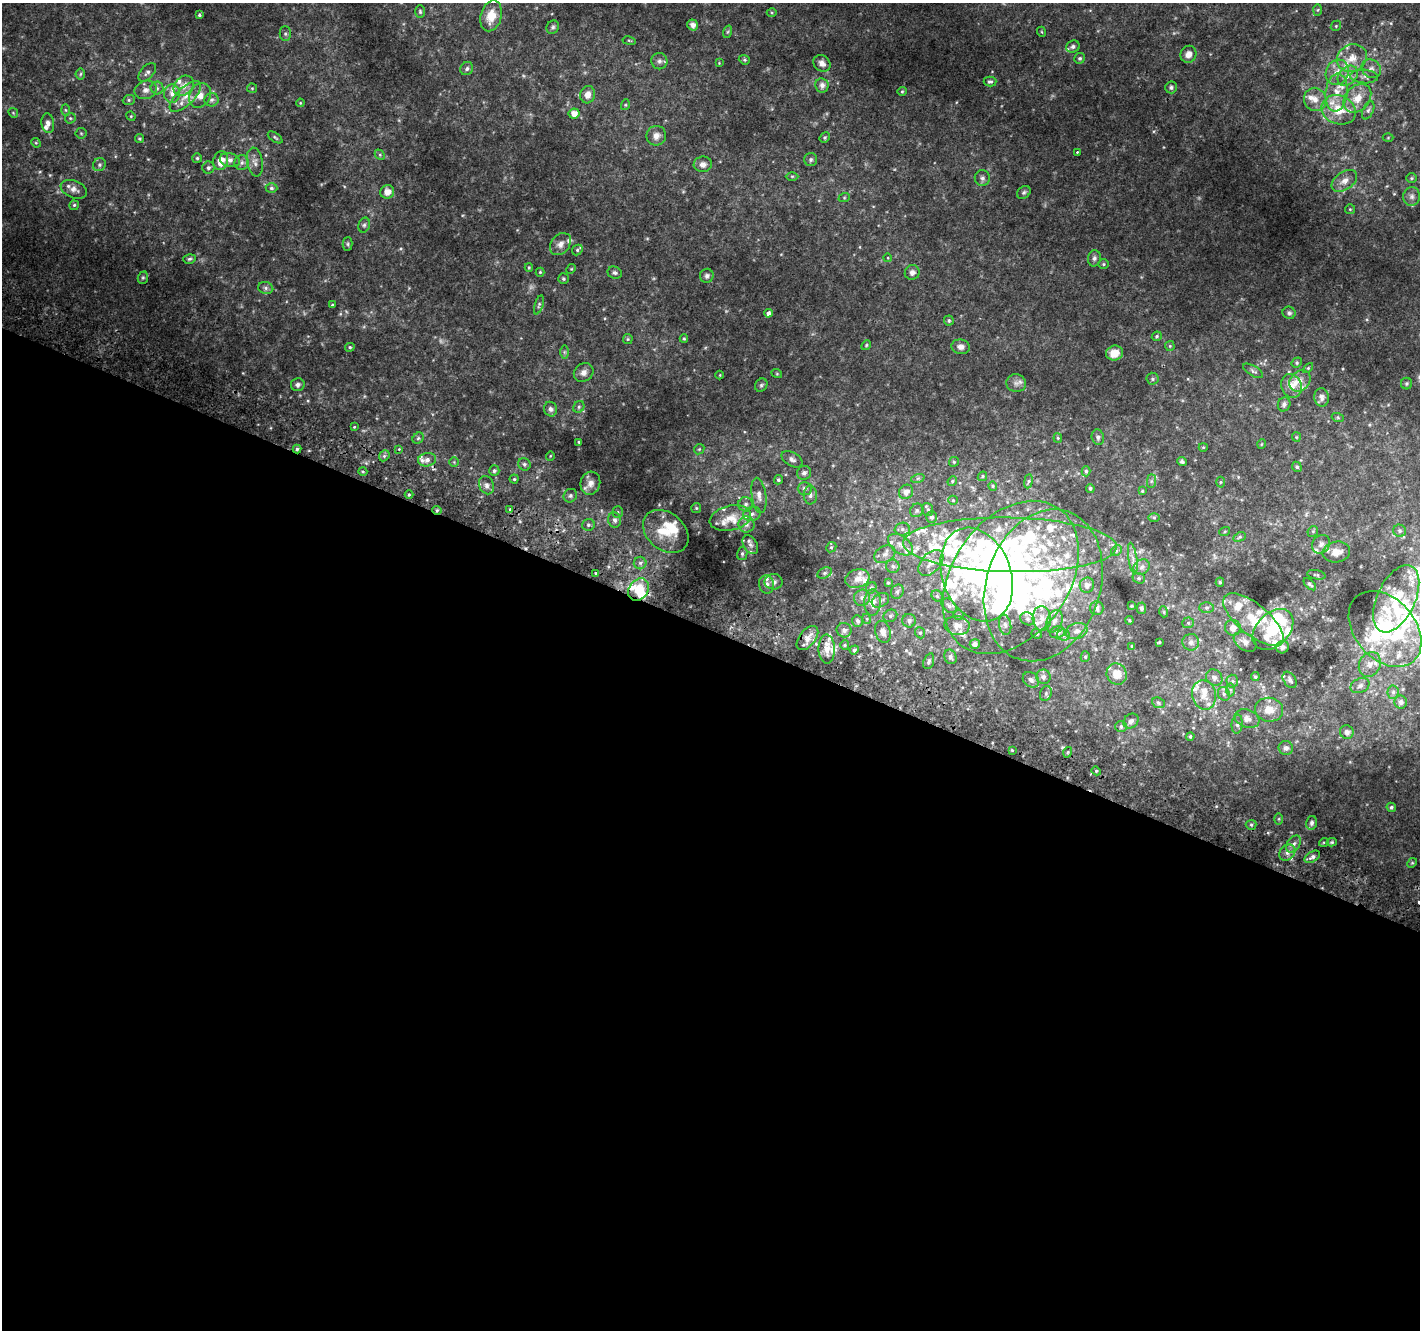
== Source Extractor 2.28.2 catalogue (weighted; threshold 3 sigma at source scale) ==
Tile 14 of 4 x 4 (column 2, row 4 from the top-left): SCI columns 1453-2870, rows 310-1637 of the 5725 x 5871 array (HDU 1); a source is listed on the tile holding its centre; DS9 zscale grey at full resolution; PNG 1422 x 1332 px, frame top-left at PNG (2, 3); each listed source drawn as its Kron ellipse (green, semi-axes under 4 px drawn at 4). Shown black and unused: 53% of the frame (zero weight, under 2 of 3 exposures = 2% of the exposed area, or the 3 px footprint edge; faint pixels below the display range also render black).
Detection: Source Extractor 2.28.2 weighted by HDU 2 'WHT'; one run over the whole footprint, this tile lists its part. Background 0.0861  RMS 0.012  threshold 0.0527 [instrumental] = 3 sigma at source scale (4.5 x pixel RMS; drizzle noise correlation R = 1.50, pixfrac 1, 0.0396/0.0396 arcsec/px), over >= 5 px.
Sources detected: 415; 4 too faint to see at this stretch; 7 inside a brighter object's white glare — neither listed nor drawn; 92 inside a brighter listed object's ellipse — not listed separately; the other 312 listed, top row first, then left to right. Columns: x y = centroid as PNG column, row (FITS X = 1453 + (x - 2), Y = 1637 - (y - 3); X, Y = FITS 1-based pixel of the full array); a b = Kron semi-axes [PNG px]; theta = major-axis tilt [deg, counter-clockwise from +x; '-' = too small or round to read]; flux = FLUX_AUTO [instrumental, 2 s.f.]
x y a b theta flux
1318 10 6 4 88 1.4
420 11 6 5 - 1.8
772 12 5 3 - 1.1
199 15 3 3 - 1.4
491 16 15 10 75 17
693 25 6 5 - 6
1336 26 5 4 - 1.4
553 27 7 6 - 2.4
727 32 6 4 70 1.6
1042 32 5 3 - 1
285 34 7 5 -90 2.4
629 41 7 3 -9 1.3
1073 47 7 6 - 3.2
1188 54 9 8 - 7
1080 58 6 5 - 2.2
1352 58 15 13 30 16
744 60 6 4 -20 1.4
659 61 8 8 - 3.9
719 63 4 3 - 0.81
822 63 9 7 -43 6
467 69 7 6 - 2.8
1371 69 10 9 - 5.9
147 72 11 6 48 4
1337 72 13 11 62 13
80 74 5 5 - 1.7
1348 76 11 8 43 8
1364 76 14 7 -4 5.9
990 82 6 5 - 2.2
822 85 7 6 - 5.5
184 86 11 8 45 9.9
1171 87 6 6 - 2.5
157 88 6 6 - 3.1
252 88 5 5 - 1.3
146 90 11 9 18 6.7
902 91 5 4 - 1.4
1336 93 19 11 84 17
172 94 9 8 - 6.9
200 95 13 10 61 10
588 95 9 7 73 7.3
185 96 20 8 45 14
1357 98 16 12 47 18
1315 99 12 11 - 10
129 100 6 5 - 1.8
211 100 7 6 - 3.3
300 103 4 3 - 0.95
625 105 5 3 - 1.1
66 110 6 4 -88 1.3
1339 110 17 14 -22 26
1368 110 10 5 65 3.2
13 113 5 4 - 1.3
574 114 5 5 - 9
131 116 5 4 - 1.4
70 118 5 5 - 1.7
48 123 10 6 -81 4.7
81 133 5 5 - 1.5
656 136 10 9 - 7
275 137 8 4 -35 1.8
825 138 5 4 - 1.6
1388 138 5 3 - 0.94
139 139 4 4 - 1.8
36 143 5 4 - 1.3
1077 152 3 2 - 1.1
380 155 6 4 -47 1.6
197 158 5 5 - 1.8
230 160 10 7 -15 5.3
811 160 6 6 - 2.5
221 161 9 7 74 14
255 162 14 8 -80 6.2
242 163 7 7 - 3.7
703 164 9 8 - 5.9
99 165 7 6 - 2.9
208 168 6 6 - 3
792 176 6 4 0 1.2
982 178 7 7 - 3.5
1411 178 5 5 - 1.5
1344 181 14 9 35 8.7
271 188 6 4 -1 2.2
74 189 14 8 -21 6.8
387 192 7 6 - 9.4
1024 192 7 5 39 2.4
1412 196 9 8 - 4.9
844 198 6 4 19 1.3
74 205 5 4 - 1.6
1350 209 5 5 - 1.3
364 225 7 5 74 2.3
348 244 6 5 - 1.8
560 244 12 9 49 7
577 250 6 4 48 1.8
888 258 4 3 - 0.81
1094 258 8 6 85 2.9
189 259 6 4 15 2
1104 264 5 5 - 1.4
529 267 4 4 - 1.1
571 269 5 4 - 1.1
540 272 4 4 - 1.3
912 272 7 7 - 4.4
615 273 7 6 - 2.7
707 276 7 7 - 3
143 278 6 5 - 1.6
563 279 5 5 - 1.7
266 288 7 6 - 3
332 305 3 3 - 1.3
539 305 10 4 72 2
768 313 4 3 - 13
1289 313 6 6 - 2.6
949 320 5 5 - 1.8
1157 336 5 4 - 1.7
628 339 5 5 - 1.4
684 339 4 4 - 1.2
866 345 5 4 - 1.3
1170 346 5 5 - 1.3
350 347 5 4 - 1.8
961 347 9 7 -8 5.3
564 352 7 4 90 1.9
1115 353 9 7 16 15
1297 363 5 4 - 1.6
1308 368 6 4 45 1.3
1253 371 11 5 -31 2.6
584 372 10 9 - 5.7
777 374 5 3 - 0.98
720 375 4 3 - 0.84
1152 379 6 6 - 2
1300 381 12 9 45 7.8
1016 383 10 9 - 5.5
1407 384 6 5 - 1.8
298 385 7 6 - 3.1
761 385 7 6 - 2.1
1292 386 12 10 -66 11
1322 397 9 7 -81 4.6
1284 404 7 6 - 3.5
579 407 6 5 - 2
551 409 7 6 - 3.7
1338 418 6 4 -19 1.5
354 427 3 3 - 0.98
1098 437 8 6 -74 3.2
1296 437 5 4 - 1.2
418 438 6 5 - 1.7
1058 438 4 4 - 1.5
579 442 3 3 - 1.2
1262 444 5 3 - 0.83
1203 447 4 4 - 1
297 449 4 4 - 2
399 449 3 3 - 0.85
699 449 6 4 44 1.4
384 456 6 4 46 2.3
550 456 5 3 - 0.83
792 459 11 6 -30 4.5
427 460 9 6 9 5.1
1182 461 5 4 - 2.2
454 462 5 5 - 1.4
954 462 5 4 - 1.4
524 464 6 6 - 2.6
1297 467 5 4 - 2.3
494 471 5 5 - 2.7
1086 471 5 4 - 2
363 472 4 3 - 1.2
804 473 7 6 - 4.3
982 476 5 4 - 1.5
918 478 7 4 18 1.8
514 479 4 4 - 1.6
778 480 5 4 - 1.9
952 481 5 4 - 1.3
1028 481 7 3 81 1.6
1151 481 7 4 89 2.4
1220 482 5 3 - 0.99
590 483 11 10 - 8.1
487 485 9 7 -67 4.3
993 486 4 4 - 1.2
805 488 7 6 - 4.1
1090 488 4 4 - 2
1142 491 4 3 - 1.2
906 492 7 7 - 7.3
409 495 4 4 - 1.3
759 495 18 7 -82 7.9
810 495 9 6 -87 3.8
570 496 7 6 - 2.6
953 500 5 4 - 1.4
746 504 7 7 - 3.6
696 508 5 5 - 1.5
510 509 4 4 - 1.2
928 509 6 5 - 2.1
437 510 5 4 - 1.7
917 510 7 6 - 2.6
618 512 5 5 - 1.7
752 514 9 7 17 4.3
931 517 5 5 - 2.8
730 518 21 12 13 18
1154 518 6 4 0 1.6
615 520 7 6 - 4
746 524 8 8 - 4.8
588 525 6 6 - 2.3
902 529 7 6 - 3.7
666 531 25 18 -40 25
1225 531 5 3 - 1.1
1313 531 6 4 46 1.6
1399 531 6 6 - 2.3
1240 537 6 4 27 1.6
1321 544 10 8 50 4.9
750 545 10 6 -58 4.3
900 545 14 8 -35 9
1010 545 106 27 -1 190
831 547 5 4 - 1.6
1116 551 6 4 45 1.8
1336 552 14 10 11 10
742 554 6 5 - 2.4
885 554 11 8 31 6
1133 559 16 4 -81 5.2
640 563 6 6 - 3
931 563 15 9 47 11
893 566 7 6 - 3.2
1142 567 9 7 35 4.2
596 573 3 3 - 1.7
825 573 7 5 27 2.5
977 575 48 34 -69 190
1316 575 9 4 -11 1.8
1011 577 84 58 55 480
1139 578 6 5 - 2
857 579 12 9 17 8.4
773 582 9 8 - 4.4
1220 582 4 4 - 1.7
888 583 4 4 - 1.4
766 584 9 7 -82 4.9
1310 584 7 4 -43 2.1
1043 585 78 57 71 310
1087 585 8 7 - 6.3
871 588 6 5 - 1.9
639 590 12 9 53 23
897 592 7 6 - 3.1
937 596 6 5 - 1.7
862 598 8 8 - 5
1396 599 36 19 65 47
880 600 9 6 30 3.5
872 602 13 8 89 10
949 606 8 6 -41 3.3
1131 606 4 4 - 1
1097 608 7 6 - 5
1141 608 5 4 - 2.5
1206 608 7 5 1 2.5
1164 612 5 3 - 1.1
959 615 5 5 - 1.6
890 616 7 6 - 2.6
867 619 5 3 - 1.1
1028 619 7 6 - 2.5
1042 619 12 9 -86 9.7
1253 619 37 15 -39 44
1129 620 4 3 - 1
857 621 6 5 - 3.3
909 621 6 6 - 3.6
1054 621 12 7 67 6.1
1188 623 5 5 - 1.7
1005 625 10 6 -80 3.7
957 626 13 9 -7 9.2
1233 628 8 7 - 8.1
1273 629 24 16 45 51
1385 629 43 30 -49 100
844 630 7 7 - 4
1077 631 11 8 17 5.8
883 632 11 7 -74 7.7
1057 632 8 6 14 3.3
920 633 6 5 - 1.7
1037 634 5 5 - 1.8
1063 635 6 5 - 2.8
807 638 14 8 51 11
1159 642 3 2 - 1.1
1191 642 8 8 - 4.4
1245 642 12 8 -35 7.9
975 644 5 5 - 3.9
845 645 5 4 - 1.6
1132 646 4 4 - 1.1
1282 647 6 6 - 3.9
827 649 14 8 -89 11
854 650 5 4 - 3.1
950 657 7 6 - 3.1
1085 657 5 4 - 1.7
929 661 8 5 70 2.5
1370 664 13 10 62 9.3
1117 674 11 10 - 14
1043 677 7 7 - 3.7
1214 677 9 7 -46 5
1255 677 4 4 - 1.7
1031 680 9 7 -40 3.9
1290 680 9 6 -56 3.8
1232 681 6 6 - 2.4
1360 686 10 7 25 3.9
1230 690 6 4 -89 2
1393 692 6 5 - 2.7
1046 694 7 5 71 2.3
1224 694 7 6 - 2.8
1204 695 15 12 -77 13
1401 702 6 6 - 4.2
1158 703 6 5 - 1.9
1269 710 14 12 -9 13
1247 719 13 9 -19 7.3
1131 721 8 6 41 3.6
1237 724 9 5 85 3
1121 726 6 5 - 2.8
1347 732 7 6 - 3.7
1190 736 4 3 - 1.4
1286 748 7 7 - 4.2
1012 750 4 4 - 0.99
1068 752 5 3 - 1.1
1096 771 4 4 - 1.4
1391 807 5 4 - 1.9
1279 819 6 4 89 1.4
1312 823 7 5 75 2.8
1251 825 5 5 - 1.8
1324 842 5 3 - 0.93
1332 842 5 4 - 1.3
1294 844 9 6 53 4.5
1287 853 9 7 44 5.5
1312 857 8 5 31 3.5
1412 863 5 4 - 1.3
Overlapping masked pixels (flux is a lower limit): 2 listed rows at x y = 437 510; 639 590